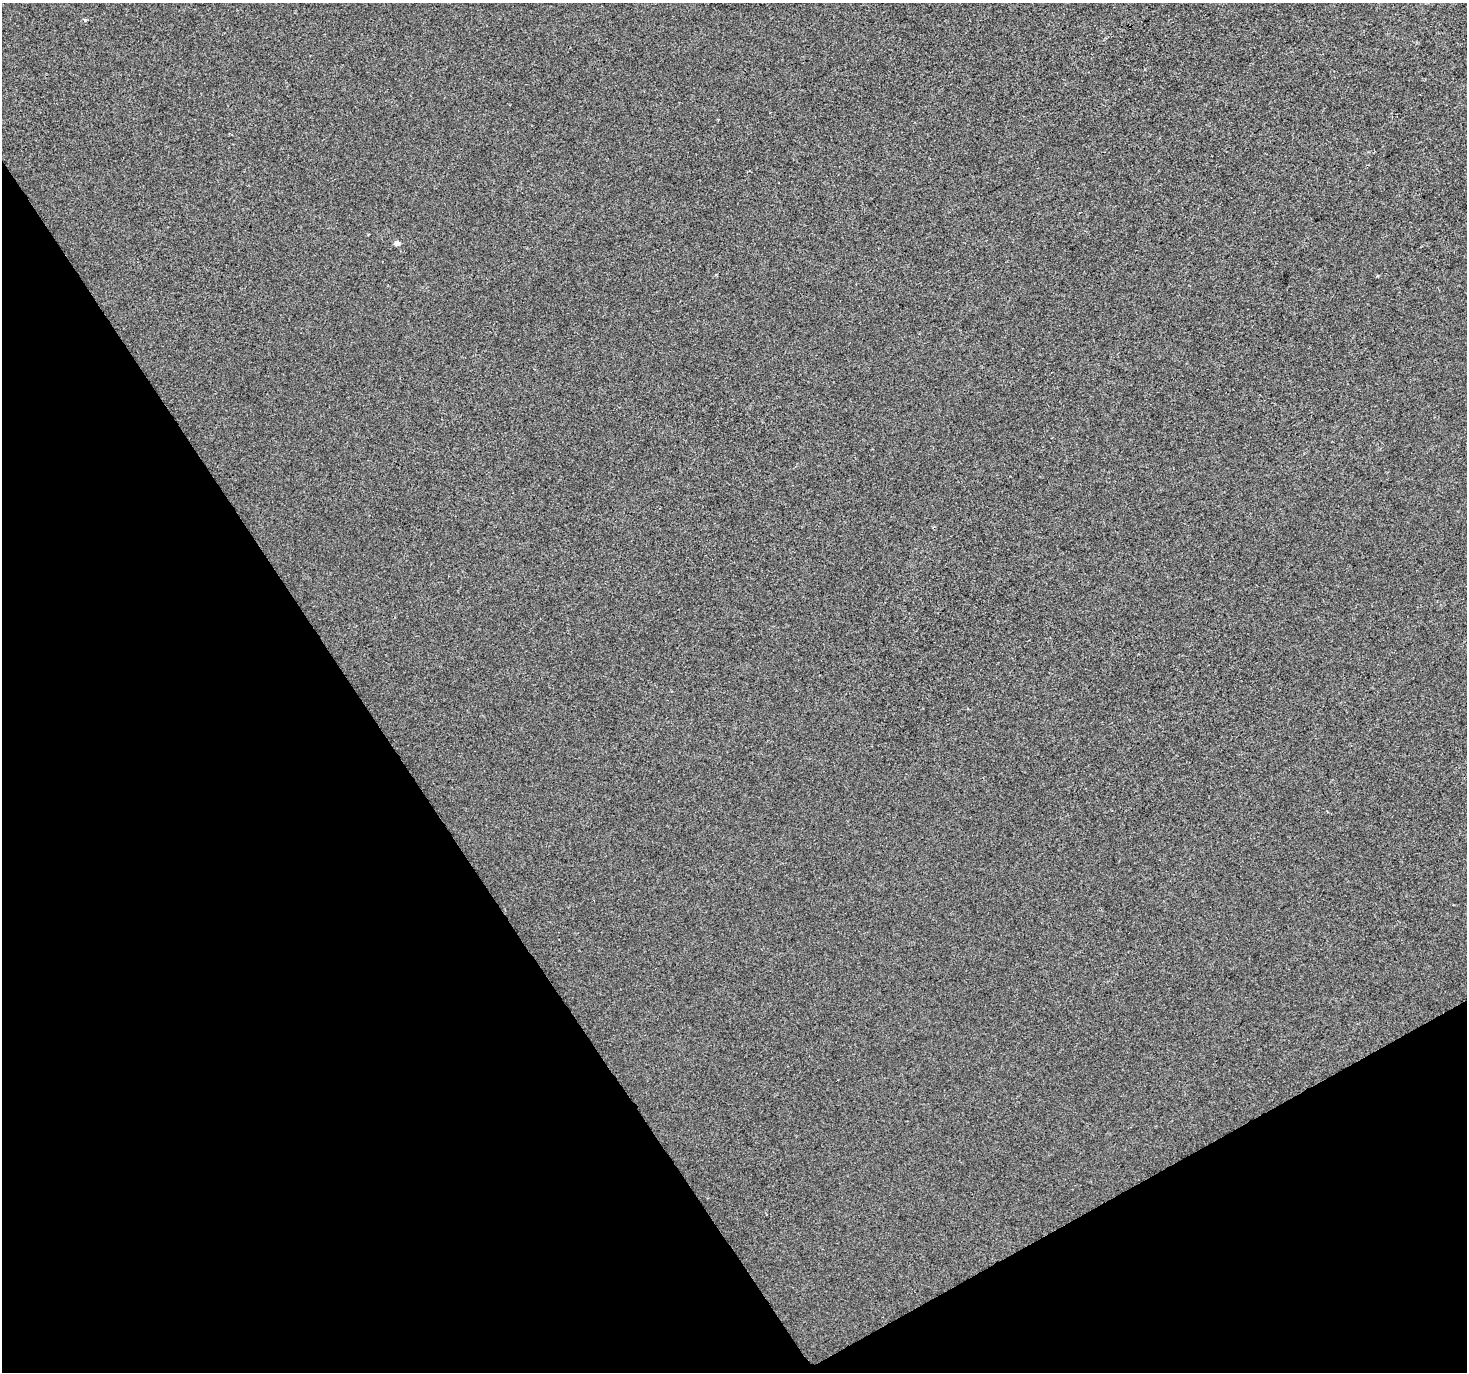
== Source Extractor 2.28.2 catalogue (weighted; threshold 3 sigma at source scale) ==
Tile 14 of 4 x 4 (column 2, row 4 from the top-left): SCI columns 1468-2932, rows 175-1544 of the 5862 x 5765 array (HDU 1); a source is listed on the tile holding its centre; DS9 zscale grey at full resolution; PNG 1469 x 1374 px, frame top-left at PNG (2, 3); no overlay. Shown black and unused: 31% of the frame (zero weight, under 2 of 3 exposures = <1% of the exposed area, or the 3 px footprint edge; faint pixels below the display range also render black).
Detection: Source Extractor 2.28.2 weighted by HDU 2 'WHT'; one run over the whole footprint, this tile lists its part. Background -8.44e-04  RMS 0.0056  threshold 0.025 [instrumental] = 3 sigma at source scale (4.5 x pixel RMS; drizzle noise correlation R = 1.50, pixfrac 1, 0.0396/0.0396 arcsec/px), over >= 5 px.
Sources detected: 3; all 3 listed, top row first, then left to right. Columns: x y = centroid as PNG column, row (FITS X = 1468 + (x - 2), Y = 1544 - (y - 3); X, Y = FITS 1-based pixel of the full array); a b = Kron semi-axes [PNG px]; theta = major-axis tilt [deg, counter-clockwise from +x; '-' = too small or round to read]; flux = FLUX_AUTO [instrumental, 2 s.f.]
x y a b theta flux
85 20 4 3 - 1.1
397 243 4 4 - 3.9
716 275 3 3 - 0.92